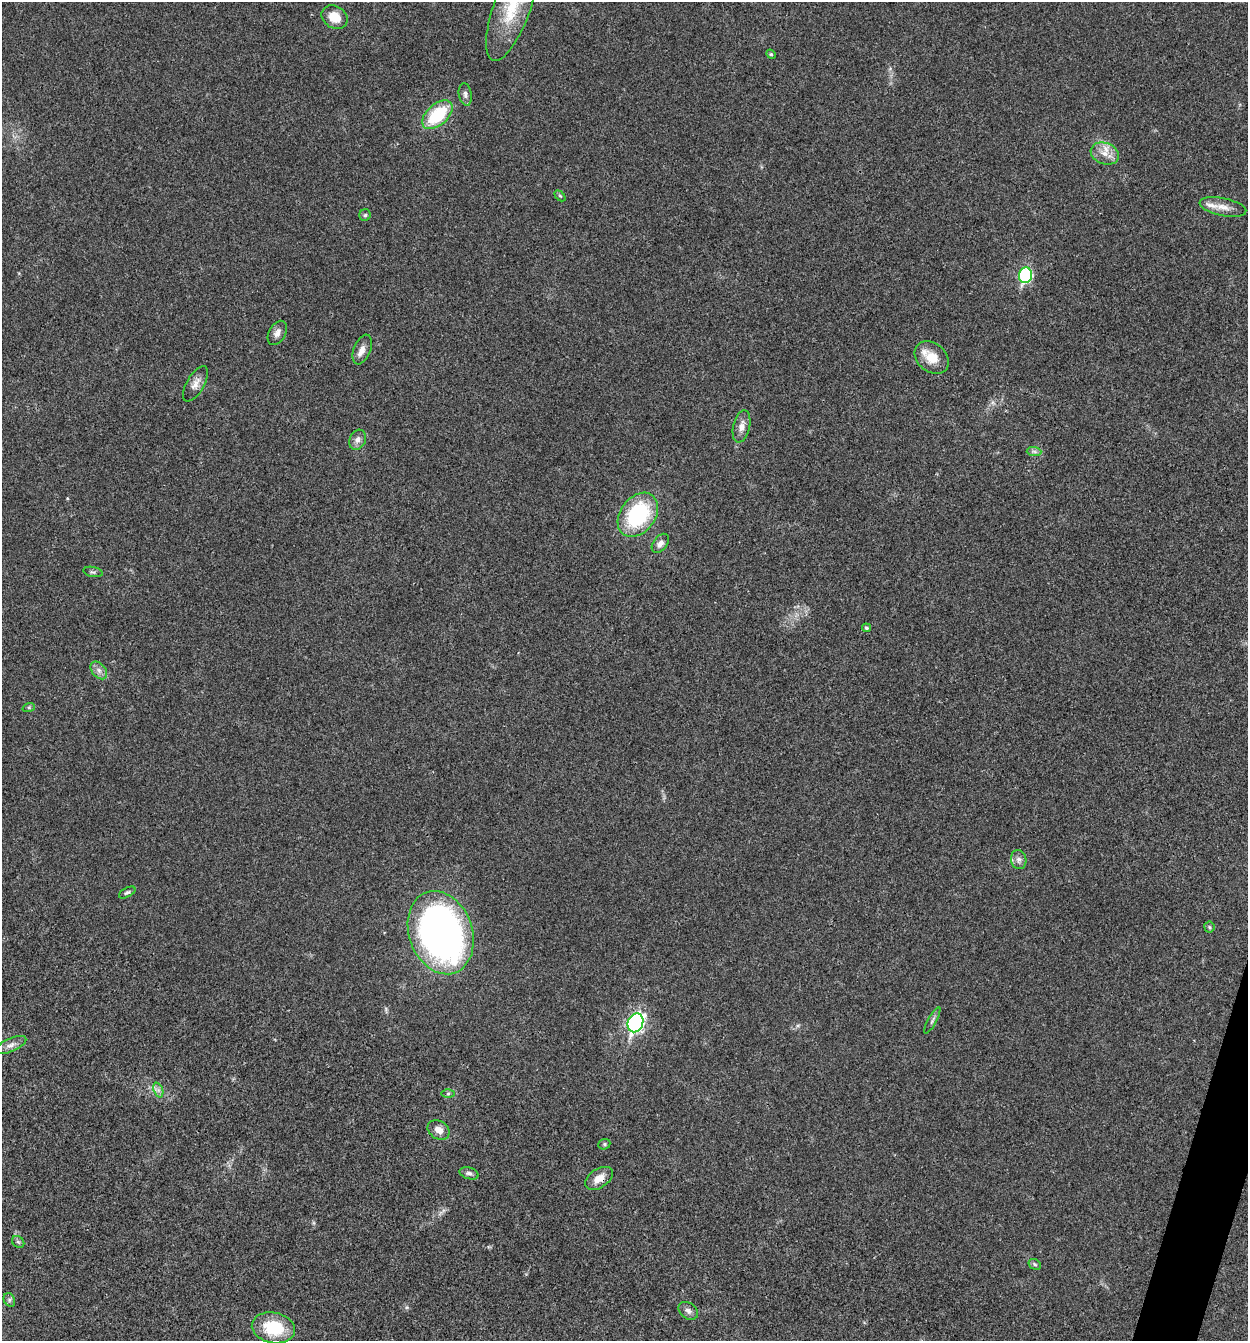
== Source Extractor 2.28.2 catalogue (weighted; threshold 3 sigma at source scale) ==
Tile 6 of 4 x 4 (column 2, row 2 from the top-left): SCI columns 1510-2755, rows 2682-4020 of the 5381 x 5366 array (HDU 1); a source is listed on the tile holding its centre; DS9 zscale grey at full resolution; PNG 1250 x 1343 px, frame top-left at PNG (2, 2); each listed source drawn as its Kron ellipse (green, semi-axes under 4 px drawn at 4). Shown black and unused: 1% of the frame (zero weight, under 3 of 4 exposures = <1% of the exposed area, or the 3 px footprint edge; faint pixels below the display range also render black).
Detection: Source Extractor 2.28.2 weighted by HDU 2 'WHT'; one run over the whole footprint, this tile lists its part. Background 0.025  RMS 0.0045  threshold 0.0202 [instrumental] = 3 sigma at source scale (4.5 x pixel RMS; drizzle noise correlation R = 1.50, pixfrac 1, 0.05/0.05 arcsec/px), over >= 5 px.
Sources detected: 43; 2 inside a brighter listed object's ellipse — not listed separately; the other 41 listed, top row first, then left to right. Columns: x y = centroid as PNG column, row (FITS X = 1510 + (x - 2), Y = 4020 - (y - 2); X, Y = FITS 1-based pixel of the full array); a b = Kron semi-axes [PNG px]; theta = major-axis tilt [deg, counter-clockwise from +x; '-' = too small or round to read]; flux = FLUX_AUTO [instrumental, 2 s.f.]
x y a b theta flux
512 8 55 18 70 24
335 17 14 11 -33 7.3
771 54 5 4 - 0.6
465 94 11 6 -79 1.9
437 115 18 10 42 24
1105 153 14 10 -20 4.8
560 196 6 4 -44 0.56
1223 207 24 9 -11 4.8
365 215 6 5 - 0.85
1025 275 8 6 75 53
277 333 13 8 61 2.5
362 350 15 8 68 3.4
932 358 19 14 -39 8.4
195 384 20 9 59 3.5
741 426 16 8 77 3.4
358 440 10 8 63 2.4
1034 451 7 4 -1 1.1
638 515 24 17 53 39
660 543 11 7 52 2.4
93 572 10 5 -12 1
866 628 4 4 - 0.77
99 670 10 7 -50 2.1
29 707 6 4 18 0.6
1019 860 9 7 -81 2
127 892 9 4 28 0.92
1209 927 5 5 - 0.72
441 933 43 31 -70 230
932 1020 15 3 61 1.2
635 1023 10 7 66 120
11 1045 17 6 24 2.9
158 1090 8 4 -69 1.3
448 1093 6 4 1 0.81
439 1130 12 9 -33 3.7
604 1144 6 5 - 0.75
469 1173 10 5 -16 1.5
599 1178 15 9 33 4.7
18 1242 7 5 -43 0.83
1035 1264 7 5 -31 0.83
9 1300 7 5 -63 0.95
688 1311 11 7 -36 2
273 1328 22 15 -11 20
Overlapping masked pixels (flux is a lower limit): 1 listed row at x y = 599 1178
Isophote crosses this tile's border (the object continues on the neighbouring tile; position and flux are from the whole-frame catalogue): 1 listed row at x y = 512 8